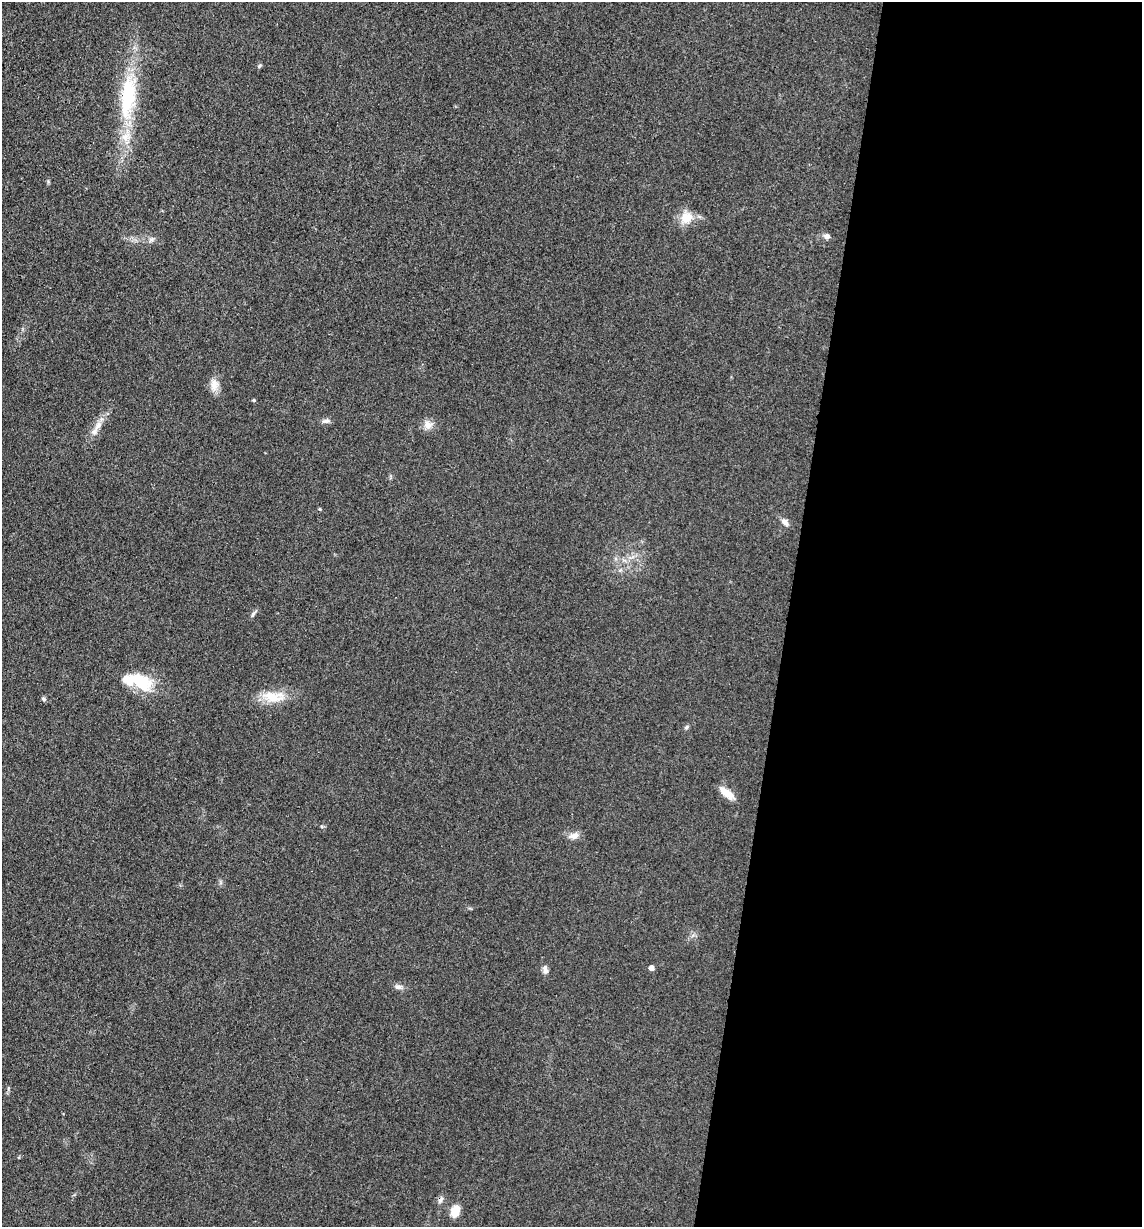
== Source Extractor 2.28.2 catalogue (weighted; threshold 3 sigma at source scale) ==
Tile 12 of 4 x 4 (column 4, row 3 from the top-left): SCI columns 3666-4805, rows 1231-2455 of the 4932 x 4909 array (HDU 1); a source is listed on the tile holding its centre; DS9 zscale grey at full resolution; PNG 1144 x 1229 px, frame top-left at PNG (2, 2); no overlay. Shown black and unused: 31% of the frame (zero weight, under 3 of 4 exposures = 1% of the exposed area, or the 3 px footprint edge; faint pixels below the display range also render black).
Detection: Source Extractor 2.28.2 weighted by HDU 2 'WHT'; one run over the whole footprint, this tile lists its part. Background 0.103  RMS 0.0072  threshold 0.0324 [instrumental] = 3 sigma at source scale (4.5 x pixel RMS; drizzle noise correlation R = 1.50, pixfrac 1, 0.05/0.05 arcsec/px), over >= 5 px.
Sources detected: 26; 1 cosmic-ray / hot-pixel residue — not listed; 2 inside a brighter listed object's ellipse — not listed separately; the other 23 listed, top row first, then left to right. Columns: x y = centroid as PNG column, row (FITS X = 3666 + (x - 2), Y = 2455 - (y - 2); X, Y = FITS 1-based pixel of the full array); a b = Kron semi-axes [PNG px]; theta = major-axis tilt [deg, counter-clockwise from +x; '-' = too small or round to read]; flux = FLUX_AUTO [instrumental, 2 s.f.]
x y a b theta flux
259 66 6 4 46 0.98
128 97 60 20 82 56
686 218 17 15 35 11
827 236 7 6 - 2.6
151 240 9 4 35 1.8
214 385 16 11 81 6.4
254 400 5 4 - 0.87
326 421 11 5 5 2.3
98 425 15 8 60 5.6
428 425 12 11 - 5
320 509 5 3 - 0.61
785 522 11 7 -55 3
253 614 10 4 58 1.6
140 681 29 15 -29 30
274 697 31 14 -1 16
44 699 6 5 - 1.2
686 727 6 5 - 1.3
726 793 21 8 -39 8.1
574 836 14 8 11 4.7
651 968 5 5 - 3.3
545 970 13 6 -81 2.9
398 987 10 6 -11 2.7
455 1211 13 10 72 8.7